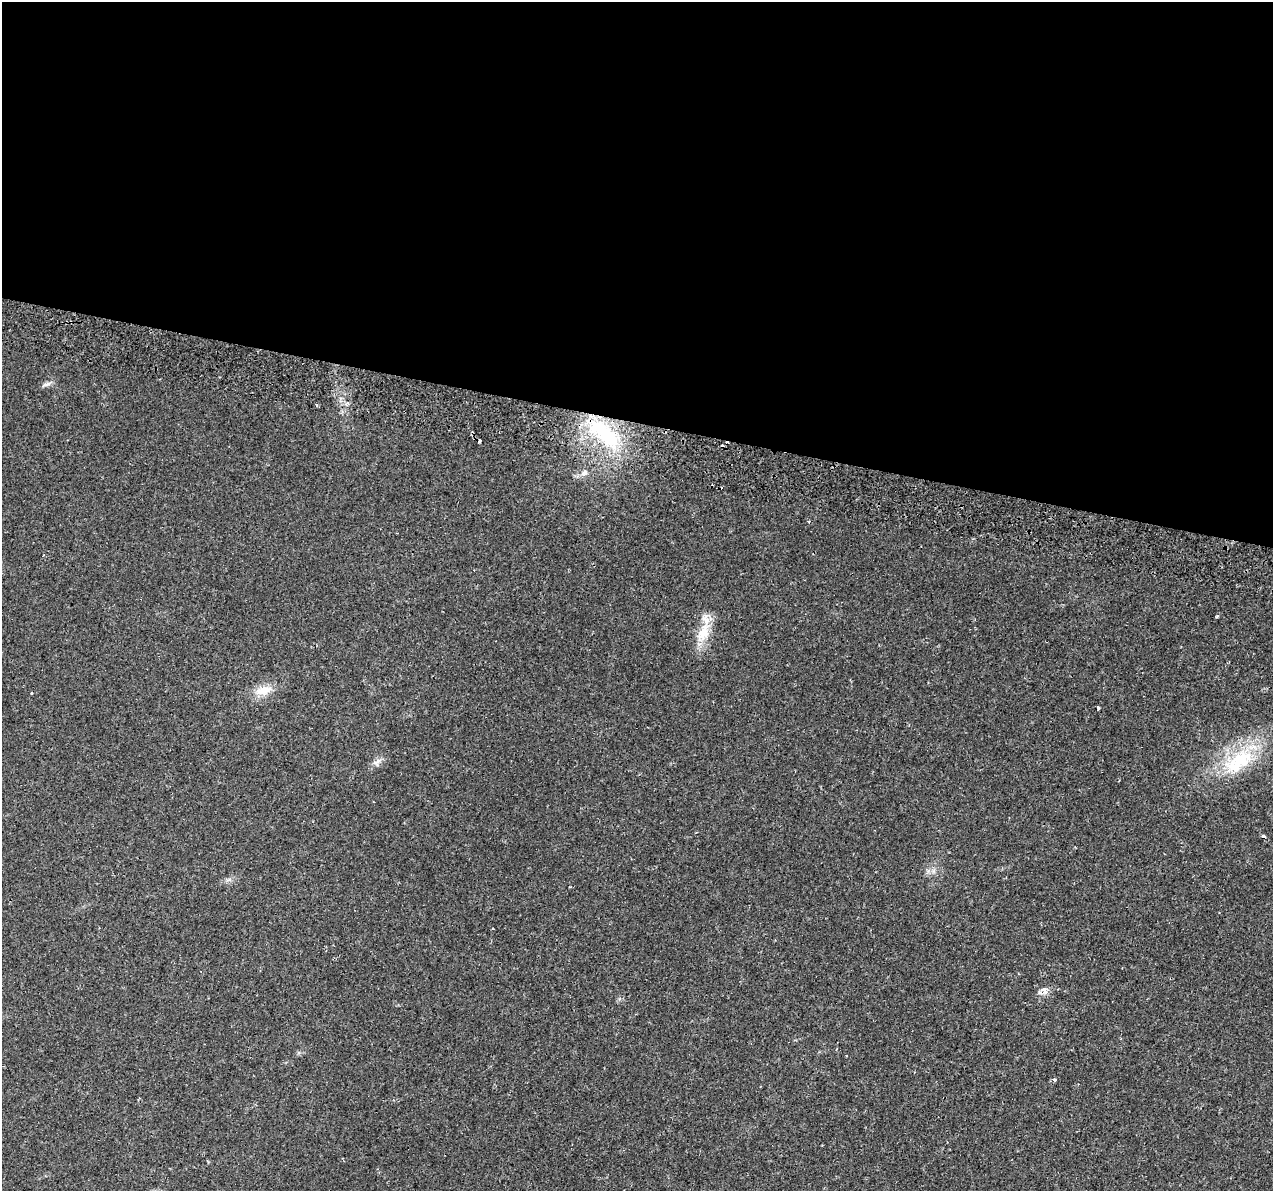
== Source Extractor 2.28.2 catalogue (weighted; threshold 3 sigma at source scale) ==
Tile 3 of 4 x 4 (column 3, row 1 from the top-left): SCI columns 2611-3881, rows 3921-5109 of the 5212 x 5405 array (HDU 1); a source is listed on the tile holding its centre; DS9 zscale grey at full resolution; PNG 1275 x 1193 px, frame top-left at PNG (2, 2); no overlay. Shown black and unused: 35% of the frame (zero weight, under 2 of 3 exposures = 5% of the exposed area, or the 3 px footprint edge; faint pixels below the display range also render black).
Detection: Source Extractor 2.28.2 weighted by HDU 2 'WHT'; one run over the whole footprint, this tile lists its part. Background 0.0529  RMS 0.0041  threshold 0.0187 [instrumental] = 3 sigma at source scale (4.5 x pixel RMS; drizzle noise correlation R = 1.50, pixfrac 1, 0.0396/0.0396 arcsec/px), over >= 5 px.
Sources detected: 23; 6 cosmic-ray / hot-pixel residue — not listed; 2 inside a brighter listed object's ellipse — not listed separately; the other 15 listed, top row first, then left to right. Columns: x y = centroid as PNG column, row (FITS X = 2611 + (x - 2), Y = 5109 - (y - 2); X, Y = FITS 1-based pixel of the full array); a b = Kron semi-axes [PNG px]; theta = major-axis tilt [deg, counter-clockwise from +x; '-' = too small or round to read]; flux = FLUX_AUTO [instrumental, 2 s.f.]
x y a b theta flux
47 384 13 5 16 1.4
317 405 3 3 - 0.61
604 434 55 21 -41 35
584 473 5 4 - 2.3
1217 616 5 3 - 0.38
703 633 30 15 64 9.6
263 690 26 11 14 6.2
32 693 3 3 - 0.63
1098 708 3 3 - 0.98
1239 761 50 24 39 28
377 762 15 5 27 1.8
493 929 3 2 - 0.34
1045 992 8 5 44 1.5
846 1056 3 2 - 0.41
1054 1079 4 4 - 0.97
Unlisted compact peaks at least as high as the median listed source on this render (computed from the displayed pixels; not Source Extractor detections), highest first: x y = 928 871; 229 879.